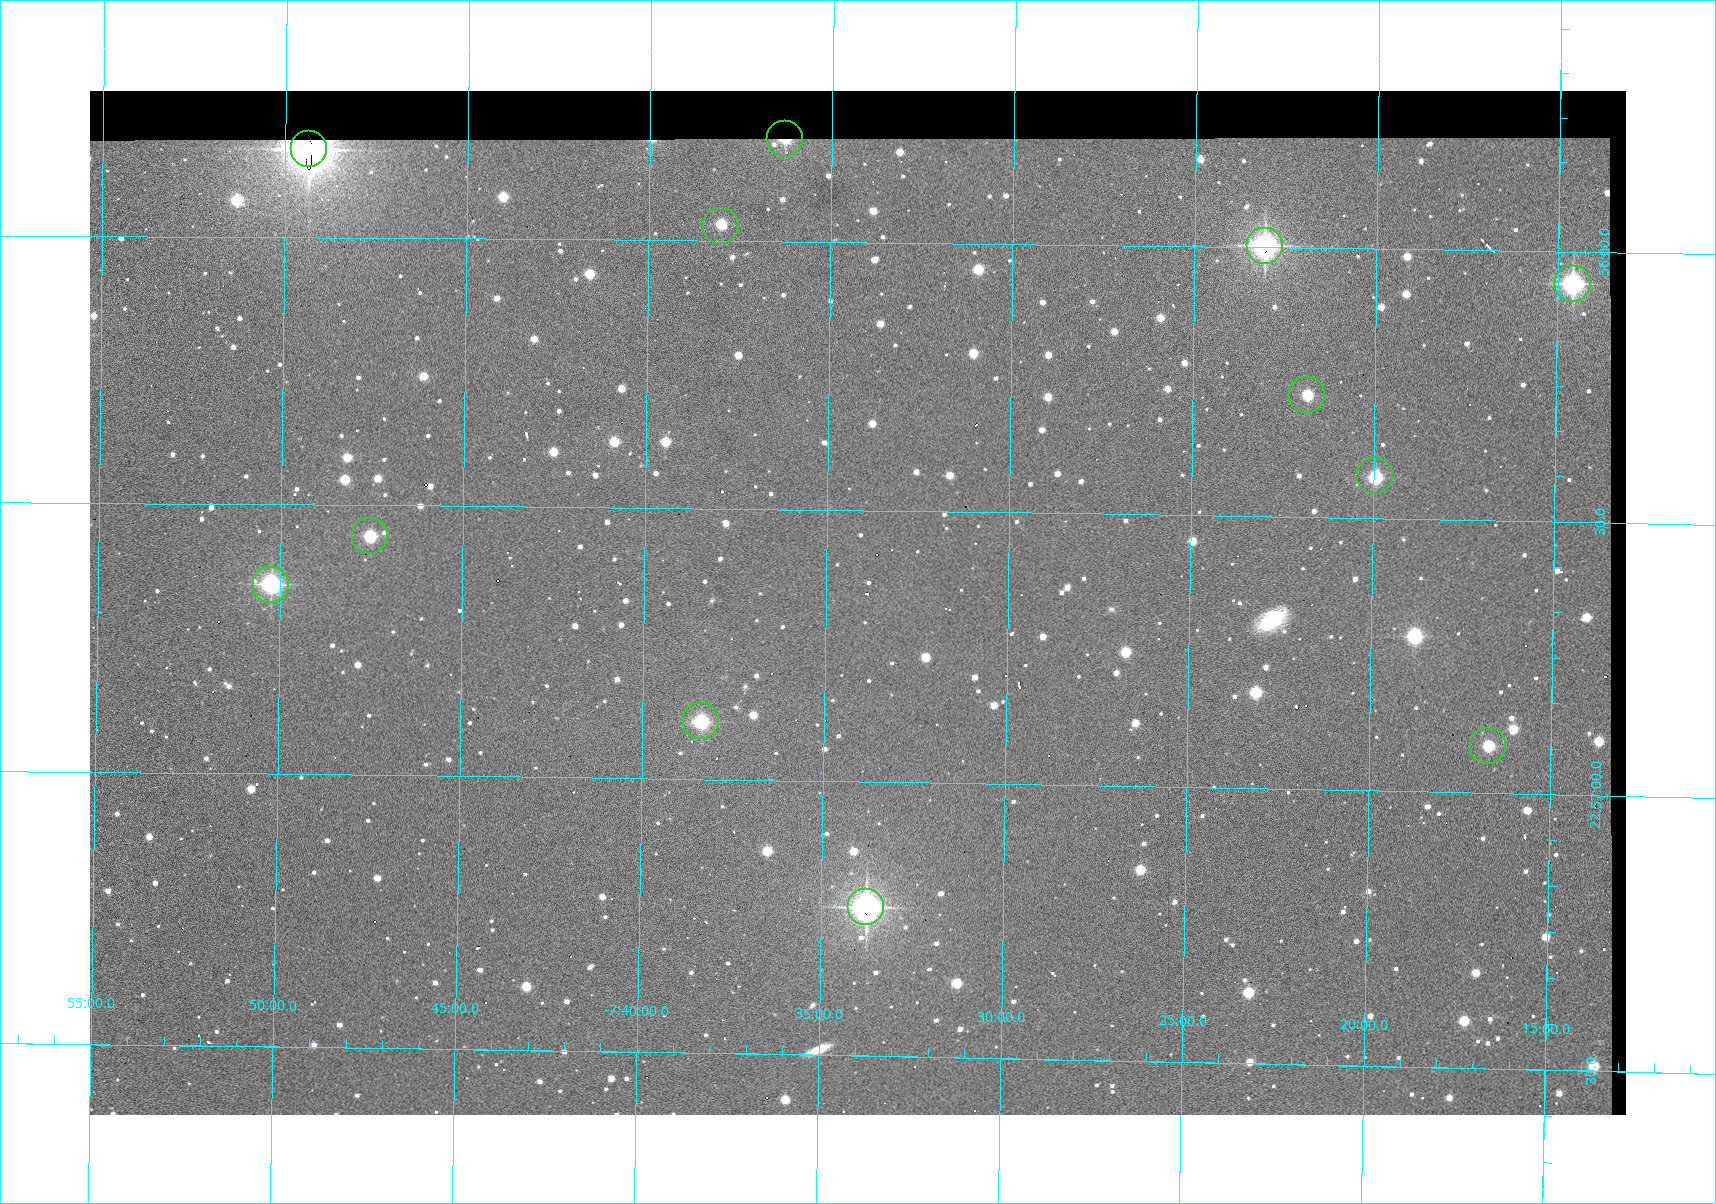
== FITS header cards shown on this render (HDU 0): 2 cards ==
NAXIS1  =                 1536 /fastest changing axis
NAXIS2  =                 1024 /next to fastest changing axis

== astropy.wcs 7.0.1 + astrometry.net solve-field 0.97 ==
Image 1536 x 1024 px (HDU 0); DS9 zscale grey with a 90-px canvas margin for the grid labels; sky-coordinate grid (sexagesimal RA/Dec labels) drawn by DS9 from the SOLVED WCS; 12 Tycho-2 reference stars matched to detected sources circled (green)
Header WCS: none
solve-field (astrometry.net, Tycho-2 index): SOLVED blind (the file carries no WCS)
Solved WCS: RA---TAN-SIP/DEC--TAN-SIP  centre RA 22:56:40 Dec -07:34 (344.17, -7.57 deg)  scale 1.65 arcsec/px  FOV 42.2' x 28.1'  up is -91 deg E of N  parity flipped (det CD > 0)
(file carries no celestial WCS; the grid is the blind solution)
Tycho-2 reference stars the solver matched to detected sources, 12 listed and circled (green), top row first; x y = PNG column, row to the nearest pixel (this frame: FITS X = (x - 90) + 1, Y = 1024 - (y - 91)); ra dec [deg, ICRS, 3 dp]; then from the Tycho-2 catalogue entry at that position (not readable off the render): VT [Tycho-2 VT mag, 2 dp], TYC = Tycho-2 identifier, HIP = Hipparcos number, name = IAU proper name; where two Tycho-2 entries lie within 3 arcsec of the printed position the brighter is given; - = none
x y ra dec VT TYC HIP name
785 139 343.952 -7.605 11.45 5813-60-1 - -
309 149 343.958 -7.823 8.08 5813-175-1 113231 -
721 226 343.993 -7.634 12.58 5813-64-1 - -
1265 246 343.999 -7.385 9.60 5241-730-1 - -
1573 284 344.015 -7.243 10.16 5241-846-1 - -
1307 395 344.068 -7.364 12.32 5241-801-1 - -
1375 476 344.106 -7.332 11.78 5241-786-1 - -
370 536 344.140 -7.792 11.90 5813-158-1 - -
271 585 344.162 -7.837 10.55 5813-181-1 - -
701 721 344.223 -7.639 11.18 5813-80-1 - -
1488 746 344.229 -7.279 12.18 5241-862-1 - -
866 907 344.307 -7.563 9.30 5813-35-1 - -